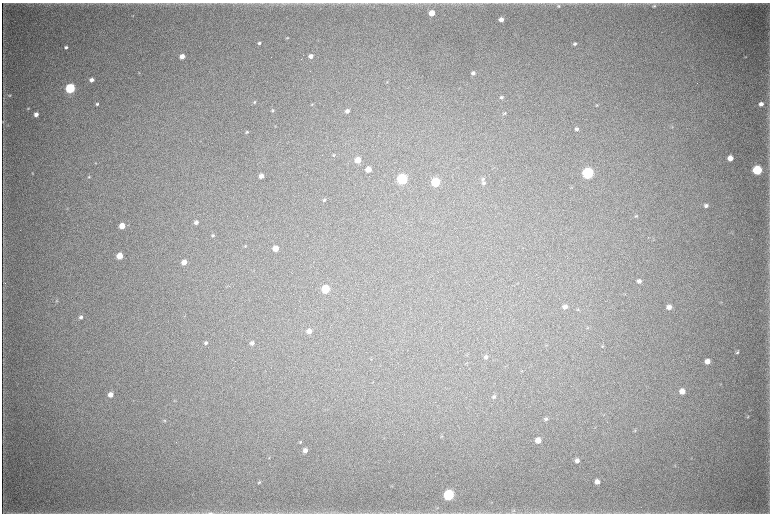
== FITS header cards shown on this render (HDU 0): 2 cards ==
NAXIS1  =                 1536 / length of data axis 1
NAXIS2  =                 1023 / length of data axis 2

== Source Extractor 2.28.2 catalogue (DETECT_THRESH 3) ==
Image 1536 x 1023 px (HDU 0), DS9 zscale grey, zoomed out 1/2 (1 PNG px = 2 x 2 image px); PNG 772 x 516 px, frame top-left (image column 1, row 1022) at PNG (2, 3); no overlay
Background 5220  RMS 41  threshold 122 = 3 sigma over >= 5 px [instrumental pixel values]
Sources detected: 108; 5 cannot appear on this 1/2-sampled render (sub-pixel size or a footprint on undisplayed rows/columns) and are not listed; the other 103 listed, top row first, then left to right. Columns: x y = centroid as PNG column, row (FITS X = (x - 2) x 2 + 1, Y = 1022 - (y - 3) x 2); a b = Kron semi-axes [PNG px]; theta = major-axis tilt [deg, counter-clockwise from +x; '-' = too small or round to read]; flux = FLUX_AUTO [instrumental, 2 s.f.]
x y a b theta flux
558 6 5 4 - 1.5e+04
654 6 5 4 - 1.3e+04
432 13 4 4 - 1.5e+05
133 15 3 2 - 3.2e+03
501 19 4 4 - 5.6e+04
287 38 4 3 - 8.7e+03
259 43 4 3 - 1.7e+04
575 44 5 3 - 1.6e+04
66 47 4 3 - 1.9e+04
182 56 4 4 - 7.0e+04
311 56 4 4 - 5.0e+04
745 57 4 3 - 5.1e+03
139 73 3 3 - 5.2e+03
473 73 4 4 - 2.3e+04
91 80 4 3 - 3.8e+04
387 82 4 3 - 6.2e+03
70 88 5 4 - 1.0e+06
10 95 4 3 - 8.8e+03
501 97 4 4 - 1.7e+04
254 102 4 4 - 1.1e+04
97 104 4 3 - 1.5e+04
312 104 5 3 - 6.9e+03
761 104 5 4 - 4.4e+04
597 105 4 3 - 6.7e+03
28 108 4 3 - 7.8e+03
273 110 4 3 - 1.1e+04
347 111 4 4 - 3.3e+04
505 113 5 3 - 1.1e+04
36 114 4 3 - 4.9e+04
3 122 5 3 - 8.3e+03
672 127 4 3 - 7.4e+03
577 129 5 4 - 2.2e+04
247 132 4 3 - 1.0e+04
322 155 2 1 - 7.6e+03
333 155 4 4 - 8.0e+03
730 158 4 4 - 8.9e+04
358 160 5 4 - 1.5e+05
95 163 3 3 - 4.6e+03
368 169 4 4 - 9.6e+04
757 170 5 5 - 9.0e+05
33 173 3 3 - 6.0e+03
588 173 5 5 - 1.7e+06
261 176 4 4 - 5.3e+04
89 177 4 4 - 8.5e+03
402 179 5 5 - 1.4e+06
483 179 6 5 - 1.8e+04
436 182 5 5 - 6.1e+05
484 183 5 5 - 1.6e+04
324 200 4 4 - 1.2e+04
706 206 4 4 - 2.6e+04
67 209 4 1 - 3.7e+03
636 216 4 3 - 1.0e+04
196 222 4 4 - 3.1e+04
122 226 4 4 - 1.2e+05
213 235 4 4 - 1.3e+04
245 246 4 4 - 8.2e+03
275 249 4 4 - 1.1e+05
120 256 5 4 - 1.5e+05
184 262 5 4 - 7.4e+04
639 281 5 4 - 3.4e+04
326 289 5 5 - 4.4e+05
625 295 4 2 - 4.7e+03
57 301 4 4 - 8.6e+03
721 302 4 1 - 3.7e+03
565 307 5 4 - 3.4e+04
669 307 5 4 - 4.8e+04
578 310 4 3 - 8.0e+03
81 317 5 5 - 2.3e+04
587 328 4 3 - 7.8e+03
309 331 5 4 - 5.0e+04
206 343 4 4 - 1.8e+04
252 343 5 4 - 2.6e+04
602 346 5 3 - 8.1e+03
737 352 5 4 - 1.5e+04
486 357 5 4 - 2.1e+04
371 359 4 2 - 5.2e+03
707 361 5 4 - 6.9e+04
467 363 4 1 - 3.9e+03
521 371 4 3 - 7.1e+03
682 391 5 5 - 8.7e+04
110 395 4 4 - 6.0e+04
494 397 5 4 - 1.9e+04
174 401 3 3 - 4.9e+03
748 417 5 3 - 8.1e+03
546 419 5 4 - 1.9e+04
164 421 4 4 - 8.9e+03
595 428 4 2 - 3.9e+03
635 430 6 3 27 8.2e+03
538 440 5 5 - 8.7e+04
300 442 5 3 - 8.4e+03
305 450 4 4 - 3.9e+04
269 457 4 3 - 5.9e+03
577 461 4 4 - 3.3e+04
675 465 4 3 - 6.7e+03
259 482 5 4 - 1.2e+04
597 482 4 4 - 4.4e+04
449 495 5 5 - 1.3e+06
491 502 4 3 - 5.0e+03
514 510 4 2 - 7.2e+03
210 513 15 3 0 3.7e+04
264 513 5 2 - 7.5e+03
322 513 8 1 0 1.1e+04
380 513 3 3 - 5.2e+03
At the frame edge (FLAGS 8, measured only in part): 3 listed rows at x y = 3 122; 210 513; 380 513
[5 sub-pixel or undisplayed-footprint detections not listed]